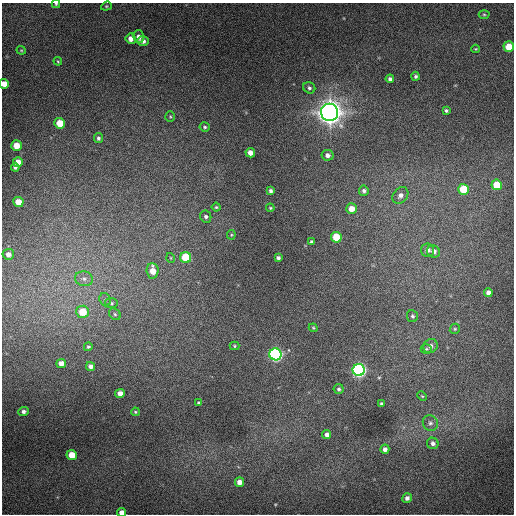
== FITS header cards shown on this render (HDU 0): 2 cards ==
NAXIS1  =                  512 / Axis length
NAXIS2  =                  512 / Axis length

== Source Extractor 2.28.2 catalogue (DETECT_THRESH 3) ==
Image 512 x 512 px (HDU 0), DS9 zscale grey, 1 PNG px = 1 image px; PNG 516 x 516 px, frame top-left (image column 1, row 512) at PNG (2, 3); each listed source drawn as its Kron ellipse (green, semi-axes under 4 px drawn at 4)
Background 493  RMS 22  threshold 64.8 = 3 sigma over >= 5 px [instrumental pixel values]
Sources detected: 77; all 77 listed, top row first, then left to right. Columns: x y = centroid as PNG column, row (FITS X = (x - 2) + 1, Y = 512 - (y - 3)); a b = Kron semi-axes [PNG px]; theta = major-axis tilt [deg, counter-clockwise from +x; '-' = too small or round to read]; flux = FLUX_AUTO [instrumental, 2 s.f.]
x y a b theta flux
56 4 4 4 - 1.7e+03
106 6 5 4 - 1.8e+03
484 14 5 3 - 1.6e+03
139 37 6 5 - 7.0e+03
131 39 5 5 - 9.8e+03
143 41 6 5 - 5.5e+03
509 47 5 5 - 2.7e+04
476 49 4 3 - 1.4e+03
21 50 4 4 - 1.5e+03
58 61 4 3 - 1.5e+03
416 76 4 4 - 2.7e+03
390 79 4 4 - 3.9e+03
4 84 5 4 - 1.2e+04
309 88 6 5 - 3.2e+03
446 110 4 4 - 2.7e+03
329 112 9 8 - 1.8e+06
170 117 5 4 - 1.8e+03
60 123 5 5 - 2.8e+04
205 127 5 4 - 2.4e+03
98 138 5 4 - 3.2e+03
16 146 5 5 - 1.9e+04
250 153 5 4 - 1.1e+04
327 155 6 5 - 6.1e+03
18 162 5 5 - 1.4e+04
15 167 4 4 - 3.4e+03
497 185 5 5 - 3.9e+04
463 189 5 5 - 5.5e+04
271 191 4 3 - 3.3e+03
364 191 5 5 - 4.0e+03
400 195 9 7 50 6.6e+03
18 202 5 5 - 2.0e+04
216 207 4 4 - 1.7e+03
270 208 4 3 - 1.5e+03
351 209 5 5 - 1.4e+04
206 217 6 5 - 3.4e+03
231 235 4 4 - 1.5e+03
336 237 5 5 - 4.6e+04
312 242 3 3 - 2.1e+03
427 250 6 6 - 7.6e+03
433 251 7 6 - 8.0e+03
8 254 5 5 - 7.5e+03
186 257 5 5 - 6.1e+04
171 258 5 3 - 1.3e+03
278 258 4 3 - 3.6e+03
153 271 8 6 -86 2.0e+04
84 279 9 7 -12 6.3e+03
488 293 4 4 - 7.0e+03
105 300 7 5 -68 3.2e+03
111 303 6 5 - 2.6e+03
83 312 6 6 - 3.4e+04
115 314 6 5 - 2.6e+03
412 316 6 5 - 2.9e+03
313 328 4 4 - 1.5e+03
455 329 5 4 - 2.0e+03
234 346 5 4 - 1.8e+03
430 346 7 7 - 6.1e+03
88 347 4 4 - 2.3e+03
426 349 5 4 - 2.3e+03
275 354 6 6 - 4.6e+05
61 363 5 4 - 1.0e+04
91 366 4 4 - 5.9e+03
359 370 6 6 - 5.3e+05
339 389 5 5 - 2.9e+03
120 394 5 4 - 1.2e+04
422 396 5 3 - 1.5e+03
199 403 4 3 - 1.9e+03
381 404 3 3 - 2.3e+03
23 411 5 4 - 4.0e+03
135 412 4 3 - 1.7e+03
430 423 8 7 - 4.7e+03
327 435 4 4 - 6.2e+03
433 443 6 5 - 5.0e+03
385 449 4 4 - 5.4e+03
72 455 5 5 - 2.4e+04
239 482 5 4 - 9.9e+03
407 498 5 4 - 5.7e+03
122 512 4 4 - 1.0e+04
At the frame edge (FLAGS 8, measured only in part): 3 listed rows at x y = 56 4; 4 84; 122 512